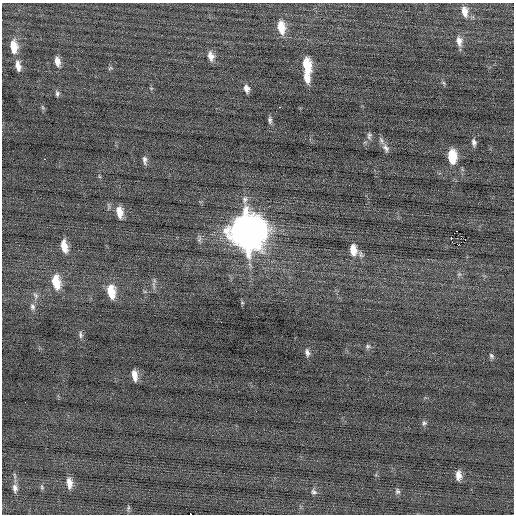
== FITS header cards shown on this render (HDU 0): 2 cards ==
NAXIS1  =                  512 / Axis length
NAXIS2  =                  512 / Axis length

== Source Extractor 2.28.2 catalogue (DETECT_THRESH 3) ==
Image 512 x 512 px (HDU 0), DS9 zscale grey, 1 PNG px = 1 image px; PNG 516 x 516 px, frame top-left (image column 1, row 512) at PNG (2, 3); no overlay
Background -0.0149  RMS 0.72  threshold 2.15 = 3 sigma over >= 5 px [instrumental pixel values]
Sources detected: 52; all 52 listed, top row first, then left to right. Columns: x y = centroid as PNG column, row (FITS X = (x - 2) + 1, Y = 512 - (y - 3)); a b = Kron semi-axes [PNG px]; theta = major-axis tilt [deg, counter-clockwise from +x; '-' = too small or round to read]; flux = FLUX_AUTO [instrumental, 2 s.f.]
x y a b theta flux
465 11 14 8 -83 430
281 27 16 9 -82 830
459 41 14 8 -82 360
14 47 14 8 -85 820
211 56 11 7 -78 370
57 61 11 6 -78 360
307 65 15 8 -81 1400
18 66 13 7 -80 350
110 68 8 5 26 76
307 77 12 7 -75 490
444 83 6 4 -71 74
151 88 6 3 -17 49
246 88 9 6 -77 260
57 93 8 5 -86 110
43 107 7 4 -46 68
280 107 2 2 - 34
270 120 9 5 -87 140
369 136 11 6 -89 150
381 140 10 6 -74 150
474 142 9 6 -80 160
386 148 11 7 -59 210
452 157 13 8 -87 1300
44 159 3 2 - 190
144 160 12 6 -85 180
99 176 6 3 -71 55
119 212 12 7 -81 570
247 232 17 14 -82 110000
451 238 4 2 - 1300
458 245 2 2 - 2000
64 246 13 6 -78 670
353 250 14 8 -84 640
459 274 6 6 - 100
56 282 15 9 -81 1100
154 285 12 4 -82 150
111 291 14 8 -81 1000
35 295 11 7 -62 190
242 303 6 4 -1 52
32 307 10 7 -77 190
80 335 10 6 -84 140
368 346 7 6 - 110
307 352 10 6 -77 180
491 356 8 6 -62 110
134 375 11 5 -82 420
424 423 7 6 - 110
458 475 10 6 90 360
69 483 13 7 -85 410
42 487 7 5 -70 83
15 488 10 7 -83 230
397 491 8 6 88 110
314 492 8 6 -39 130
128 508 9 4 90 82
191 514 3 2 - 1700
At the frame edge (FLAGS 8, measured only in part): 1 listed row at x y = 191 514